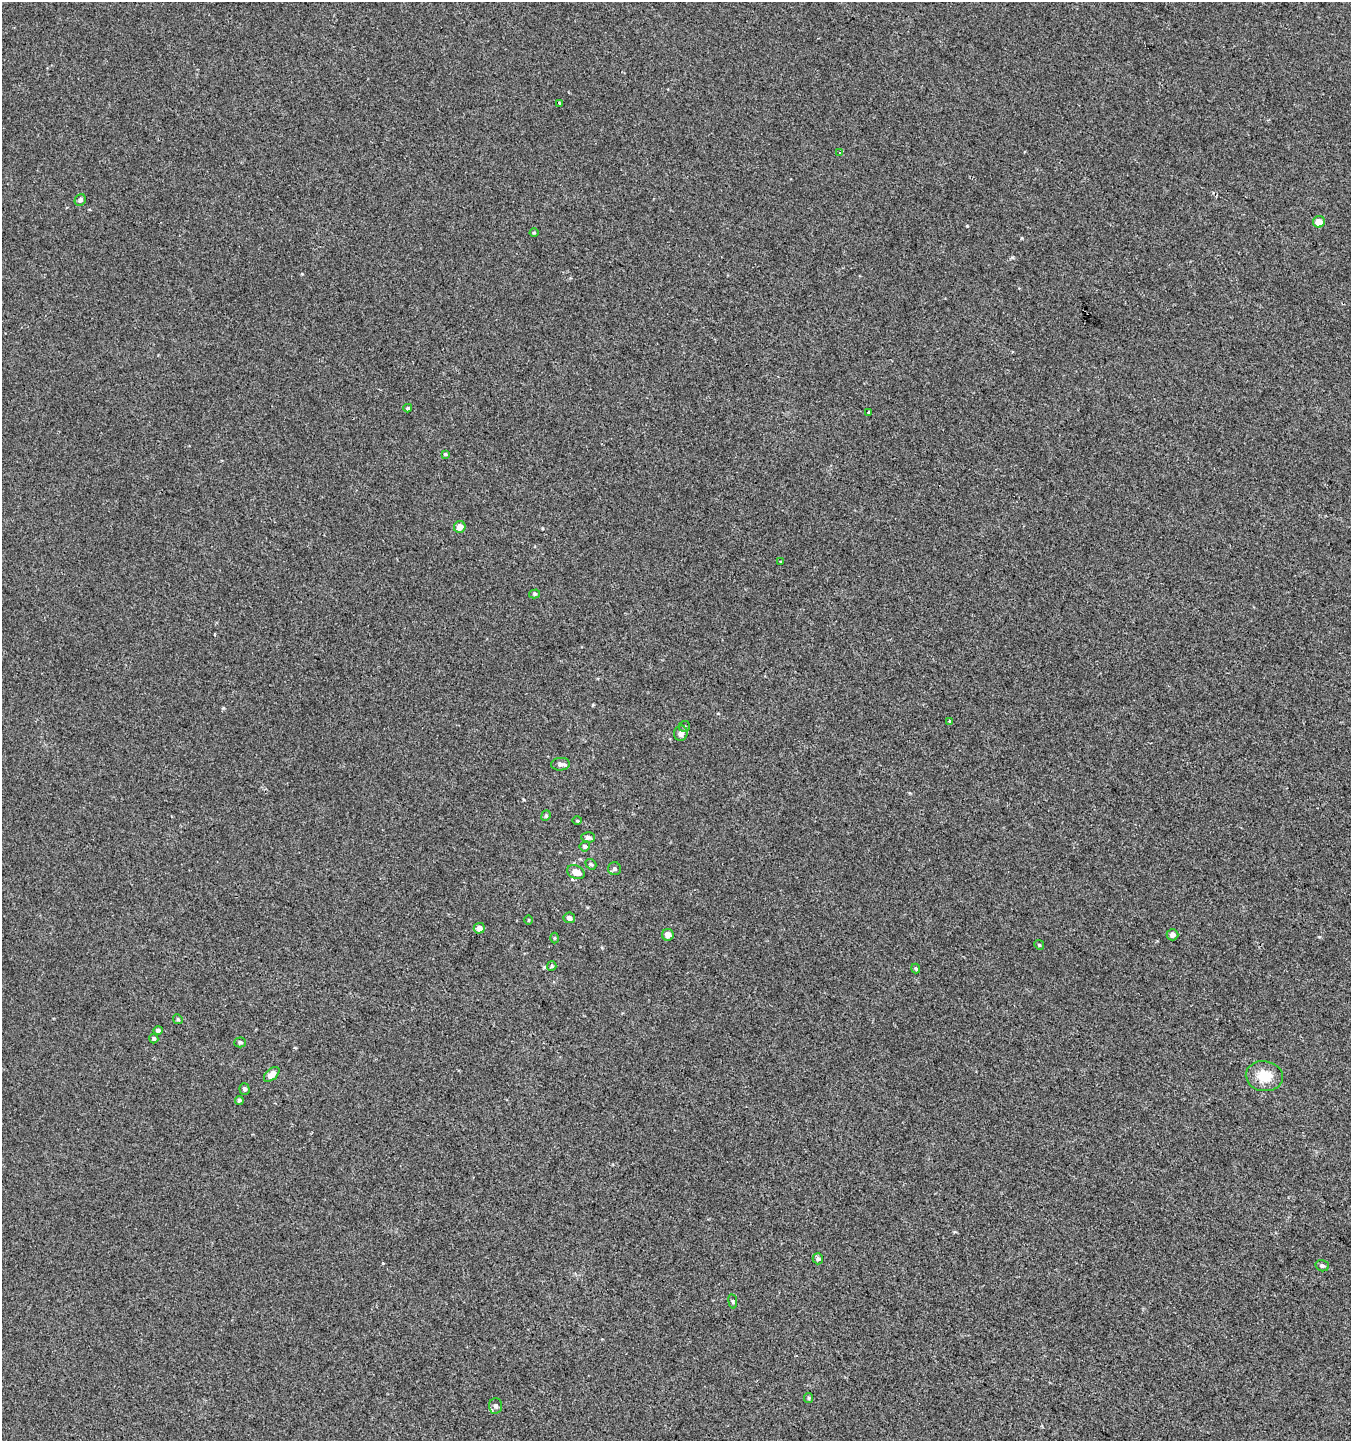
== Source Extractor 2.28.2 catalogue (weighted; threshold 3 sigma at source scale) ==
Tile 6 of 4 x 4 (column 2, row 2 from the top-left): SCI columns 1554-2902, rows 2894-4332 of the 5868 x 5772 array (HDU 1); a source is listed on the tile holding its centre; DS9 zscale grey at full resolution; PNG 1353 x 1443 px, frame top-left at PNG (2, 2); each listed source drawn as its Kron ellipse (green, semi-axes under 4 px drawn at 4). Shown black and unused: <1% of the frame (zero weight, under 2 of 3 exposures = <1% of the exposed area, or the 3 px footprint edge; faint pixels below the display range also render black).
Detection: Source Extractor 2.28.2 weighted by HDU 2 'WHT'; one run over the whole footprint, this tile lists its part. Background 0.0011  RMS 0.0056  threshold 0.0253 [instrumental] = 3 sigma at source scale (4.5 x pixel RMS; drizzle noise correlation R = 1.50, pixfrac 1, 0.0396/0.0396 arcsec/px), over >= 5 px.
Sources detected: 45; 1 cosmic-ray / hot-pixel residue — neither listed nor drawn; the other 44 listed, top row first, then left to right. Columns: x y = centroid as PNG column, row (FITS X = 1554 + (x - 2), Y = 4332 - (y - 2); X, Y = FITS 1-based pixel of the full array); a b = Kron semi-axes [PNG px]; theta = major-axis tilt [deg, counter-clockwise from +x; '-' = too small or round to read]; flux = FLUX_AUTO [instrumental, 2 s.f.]
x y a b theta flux
559 103 3 3 - 1.5
840 153 3 2 - 0.48
80 200 6 5 - 1.6
1319 222 6 5 - 5.4
534 233 4 4 - 0.58
408 408 4 3 - 0.74
869 412 3 3 - 4.8
445 454 4 4 - 0.68
460 527 6 6 - 5.2
781 562 3 3 - 1.1
534 594 5 4 - 0.81
950 722 4 3 - 2.7
684 726 5 5 - 0.84
681 733 8 6 79 2
560 764 9 6 5 2
546 816 5 4 - 0.78
577 821 5 3 - 0.53
588 837 7 5 -4 1.7
585 846 5 4 - 1.1
591 864 6 4 -41 0.92
614 869 6 6 - 1.4
576 872 9 6 -24 5
569 918 6 5 - 1.9
528 920 4 3 - 0.43
479 928 5 5 - 3.5
668 935 6 6 - 3.7
1172 935 6 5 - 2.2
554 938 5 3 - 0.51
1039 945 5 4 - 0.7
552 966 5 4 - 0.67
916 968 5 4 - 0.74
178 1019 5 4 - 0.72
158 1030 5 4 - 1.5
154 1039 4 4 - 0.97
240 1042 5 5 - 1.1
272 1074 9 5 43 5.2
1264 1076 18 15 -9 11
244 1089 6 5 - 1.3
239 1100 4 4 - 1.1
818 1259 6 5 - 1.2
1322 1266 7 5 -16 1.3
733 1301 7 3 -82 0.81
809 1398 5 4 - 0.68
496 1406 7 6 - 1.8
Unlisted compact peaks at least as high as the median listed source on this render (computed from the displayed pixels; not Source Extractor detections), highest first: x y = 967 226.